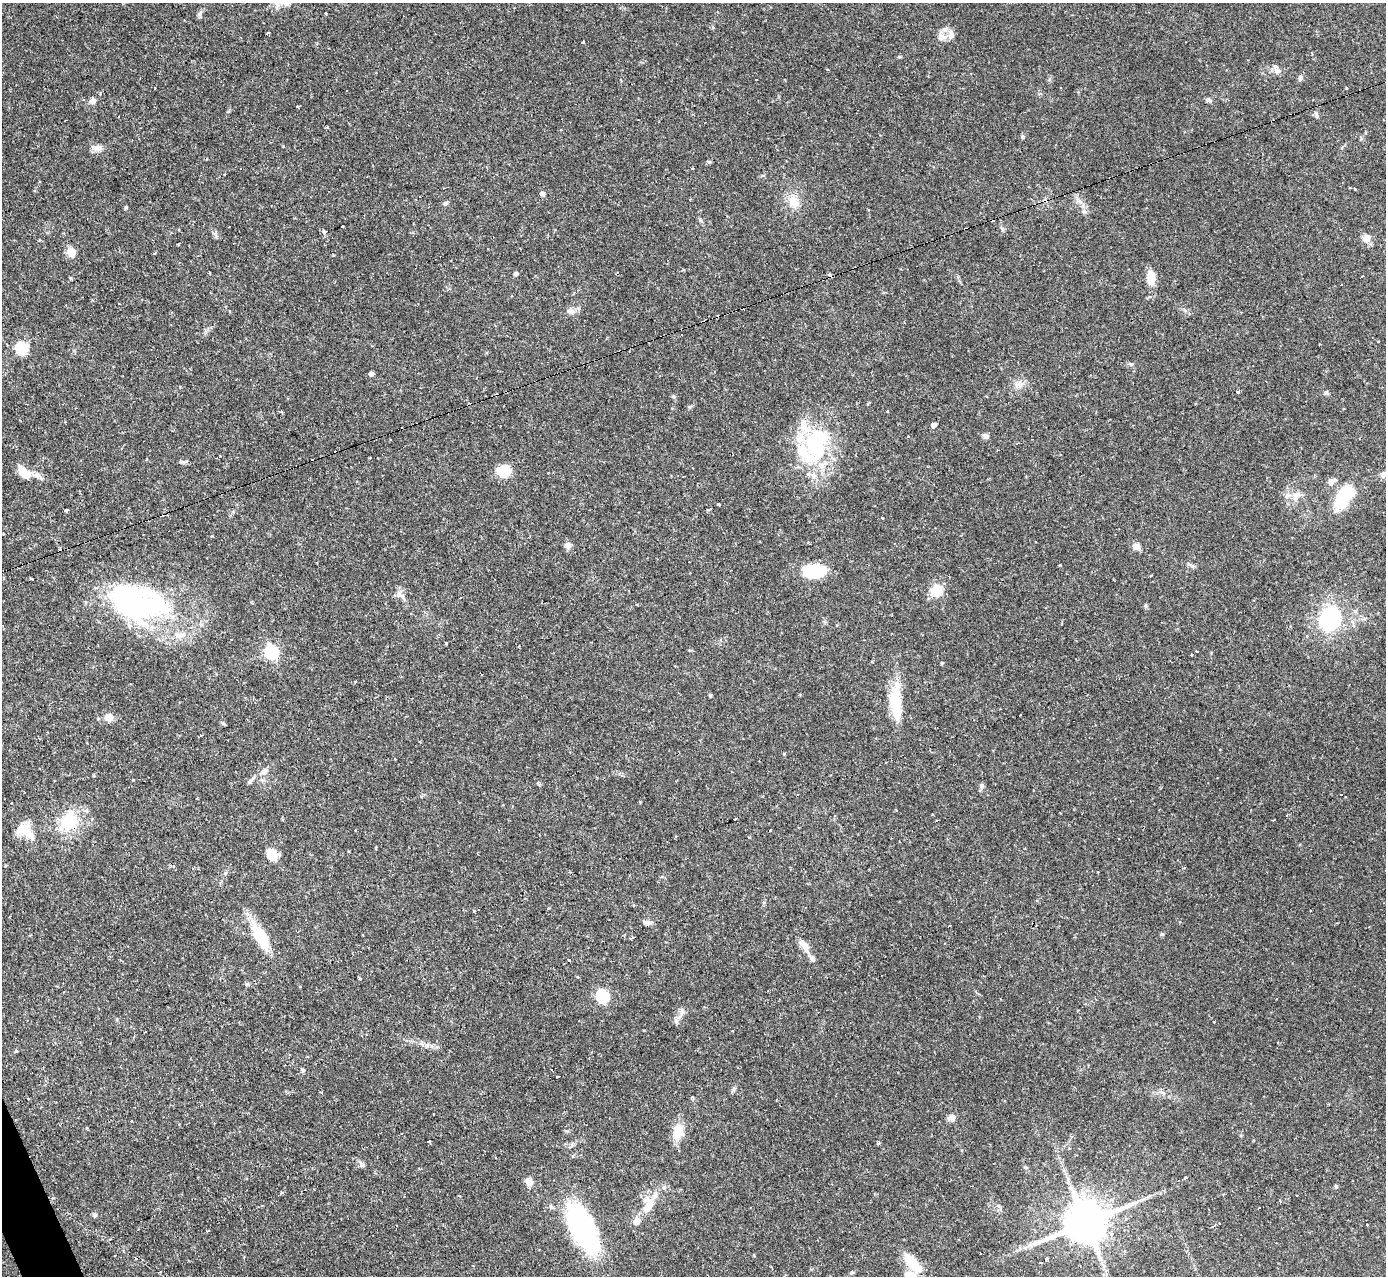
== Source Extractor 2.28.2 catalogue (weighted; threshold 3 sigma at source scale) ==
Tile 7 of 4 x 4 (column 3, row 2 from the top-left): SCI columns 2767-4150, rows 2692-3965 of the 5533 x 5515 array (HDU 1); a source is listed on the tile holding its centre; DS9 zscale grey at full resolution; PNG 1388 x 1278 px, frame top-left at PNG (2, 3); no overlay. Shown black and unused: <1% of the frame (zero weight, under 2 of 3 exposures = <1% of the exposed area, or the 3 px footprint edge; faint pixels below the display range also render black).
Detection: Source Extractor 2.28.2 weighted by HDU 2 'WHT'; one run over the whole footprint, this tile lists its part. Background 0.121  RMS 0.0064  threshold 0.0289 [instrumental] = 3 sigma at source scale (4.5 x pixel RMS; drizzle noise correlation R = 1.50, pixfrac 1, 0.05/0.05 arcsec/px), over >= 5 px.
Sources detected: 157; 22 cosmic-ray / hot-pixel residue — not listed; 9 inside a brighter listed object's ellipse — not listed separately; the other 126 listed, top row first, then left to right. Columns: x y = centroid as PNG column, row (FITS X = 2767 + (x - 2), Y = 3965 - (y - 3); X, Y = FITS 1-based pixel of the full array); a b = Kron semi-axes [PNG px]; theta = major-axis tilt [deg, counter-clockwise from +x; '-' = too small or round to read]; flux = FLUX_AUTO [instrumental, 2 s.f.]
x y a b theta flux
326 13 3 2 - 1.3
200 14 10 6 90 1.7
268 33 4 2 - 0.93
951 34 15 8 -85 4
941 37 10 8 -81 3.7
583 42 3 3 - 1.2
1277 71 10 7 -34 2.9
1300 77 7 6 - 1.7
83 100 3 3 - 0.82
1208 100 7 5 -32 1.6
93 101 7 6 - 3.2
298 107 3 3 - 6.6
1316 115 9 3 -77 1.1
1022 136 5 4 - 1.3
96 148 16 7 -7 3.7
692 168 3 3 - 1.2
225 175 3 3 - 1
542 193 5 4 - 2.2
793 202 17 13 -62 8.5
445 203 6 5 - 1.4
126 207 4 4 - 0.84
342 225 3 3 - 6.5
324 232 5 5 - 2.3
1366 238 11 10 - 4.4
40 240 3 3 - 1.5
71 252 5 5 - 21
209 273 3 2 - 0.71
516 274 4 4 - 1.9
1151 278 14 8 -86 11
570 311 10 8 4 2.9
21 348 6 6 - 60
1131 364 6 5 - 1.2
371 373 4 4 - 2.3
1018 384 11 6 35 3.4
1237 391 3 3 - 11
1326 393 7 5 -15 1.2
674 396 7 4 -20 0.93
689 407 6 4 0 0.84
933 424 6 4 9 1.8
986 436 9 6 -33 1.9
816 445 45 29 83 65
182 462 8 5 -1 1.4
504 471 13 10 2 16
24 473 18 11 -36 10
1384 474 11 7 9 3.8
1331 481 13 7 29 3.1
1296 496 13 9 80 4.9
1344 497 28 14 61 29
718 504 3 3 - 2.6
709 509 6 2 24 1
66 510 4 3 - 4.8
882 517 3 3 - 1.6
567 545 10 7 -41 2.6
1136 546 9 7 -38 3.9
1060 565 4 3 - 0.48
814 571 25 14 2 25
31 579 3 3 - 1.8
937 590 9 8 - 19
399 594 10 7 62 3.2
136 603 75 41 -15 130
1145 606 5 5 - 1
1330 618 29 23 66 48
446 643 3 3 - 0.52
519 646 3 2 - 0.72
271 651 6 6 - 100
1197 652 3 2 - 0.59
942 663 3 3 - 0.76
354 681 3 3 - 2.2
710 695 4 3 - 0.95
896 703 44 13 -88 24
1020 715 2 2 - 0.57
109 717 10 8 -22 5.1
201 735 4 3 - 0.65
264 771 12 7 38 3.8
94 775 5 3 - 0.72
250 780 15 5 46 2.2
982 785 7 6 - 1.5
11 803 3 2 - 0.77
735 818 3 3 - 1.4
69 821 28 24 63 26
22 828 17 12 33 9.7
771 830 3 3 - 1.6
676 837 3 3 - 1.4
749 837 3 3 - 0.75
272 855 10 8 -60 13
1098 872 3 2 - 0.64
549 908 3 2 - 1.1
474 911 3 3 - 0.9
648 923 13 5 10 2.2
949 926 3 2 - 0.94
1162 934 6 4 -20 0.89
260 936 34 13 -62 23
632 938 5 2 - 0.96
804 945 16 8 -58 6.4
569 961 3 3 - 5.8
360 978 4 3 - 0.91
247 984 6 4 17 0.9
602 996 6 6 - 70
682 1012 9 6 88 2.3
676 1021 7 6 - 1.8
16 1051 5 3 - 0.59
289 1055 3 2 - 1.1
303 1071 6 4 0 0.89
558 1077 3 2 - 1.5
734 1088 7 4 71 1.2
434 1114 2 2 - 0.69
951 1117 10 6 10 3.1
131 1121 3 2 - 0.93
678 1131 13 9 76 13
429 1141 4 3 - 0.96
878 1143 3 3 - 4.2
362 1165 5 4 - 3.8
1185 1178 3 3 - 12
529 1182 8 7 - 5.2
1336 1186 5 4 - 1.1
282 1193 4 3 - 0.97
1280 1201 4 2 - 0.54
648 1205 23 13 75 12
262 1206 3 2 - 0.61
1259 1208 3 2 - 0.72
94 1215 7 5 -47 1.2
1085 1222 13 11 18 2700
1367 1225 3 2 - 0.56
582 1227 51 23 -64 97
1047 1259 4 3 - 1
913 1263 28 12 -44 15
Overlapping masked pixels (flux is a lower limit): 1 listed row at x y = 69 821
Isophote crosses this tile's border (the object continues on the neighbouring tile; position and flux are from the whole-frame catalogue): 1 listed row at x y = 1384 474
Unlisted compact peaks at least as high as the median listed source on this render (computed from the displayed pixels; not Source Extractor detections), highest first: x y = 709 162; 784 754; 1025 1167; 899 57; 700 220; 1192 566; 212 536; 1355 189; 223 723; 1002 230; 333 255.